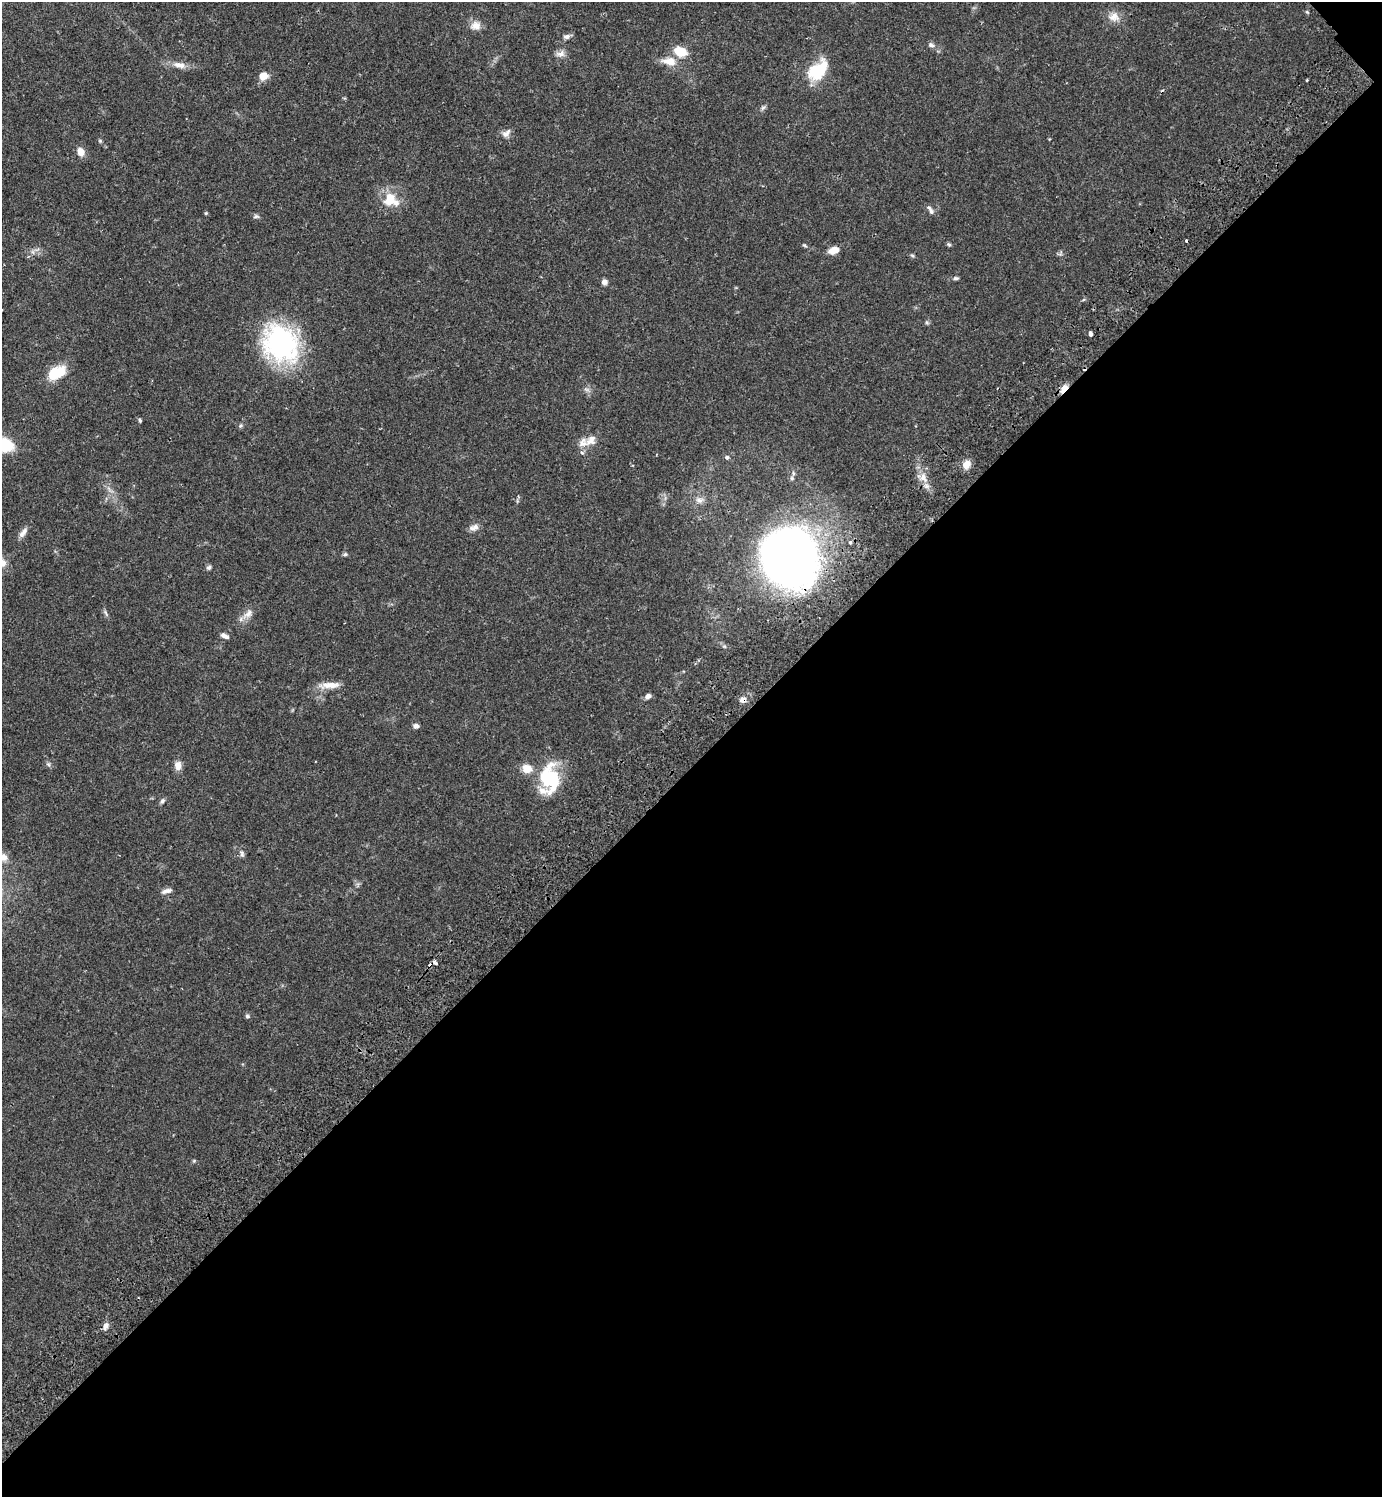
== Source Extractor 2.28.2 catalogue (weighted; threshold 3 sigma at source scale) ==
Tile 12 of 4 x 4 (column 4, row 3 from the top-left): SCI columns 4486-5865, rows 1540-3034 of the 6069 x 6072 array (HDU 1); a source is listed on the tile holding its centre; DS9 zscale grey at full resolution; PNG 1384 x 1499 px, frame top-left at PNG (2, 2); no overlay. Shown black and unused: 49% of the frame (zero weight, under 2 of 3 exposures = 3% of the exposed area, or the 3 px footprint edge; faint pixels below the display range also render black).
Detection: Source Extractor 2.28.2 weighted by HDU 2 'WHT'; one run over the whole footprint, this tile lists its part. Background 0.0696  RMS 0.0052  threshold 0.0235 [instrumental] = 3 sigma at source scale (4.5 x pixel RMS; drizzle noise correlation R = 1.50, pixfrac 1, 0.05/0.05 arcsec/px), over >= 5 px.
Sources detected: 73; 1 too faint to see at this stretch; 5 cosmic-ray / hot-pixel residue — not listed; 3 inside a brighter listed object's ellipse — not listed separately; the other 64 listed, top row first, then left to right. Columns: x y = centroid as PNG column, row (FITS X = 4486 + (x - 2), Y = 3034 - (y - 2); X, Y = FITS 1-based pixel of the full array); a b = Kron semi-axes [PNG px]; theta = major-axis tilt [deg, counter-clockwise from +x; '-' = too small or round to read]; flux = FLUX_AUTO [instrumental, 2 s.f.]
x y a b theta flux
1307 12 6 3 -18 0.55
1114 17 16 13 -3 5.4
475 26 15 11 7 4.3
566 36 9 6 5 1.7
931 45 9 6 -19 1.6
680 51 14 10 -19 10
560 54 13 8 10 2.8
669 61 21 11 -8 7
179 65 20 8 -11 4.7
817 70 26 16 45 21
263 76 11 10 - 4.1
1307 80 4 2 - 0.47
763 108 8 5 40 1.1
506 133 13 8 43 2.8
100 141 5 5 - 0.66
81 152 10 7 -65 4.6
389 201 25 13 -4 11
930 210 13 5 -56 1.8
206 213 5 4 - 0.52
256 216 8 5 1 1.1
949 244 6 5 - 0.78
804 245 7 3 -34 0.71
834 250 12 7 19 4.9
912 255 6 4 -3 0.72
956 278 7 4 9 0.95
604 282 6 6 - 1.9
1090 334 4 4 - 4.1
280 344 46 37 -52 74
57 372 22 13 29 14
1064 389 11 5 50 4.7
140 420 6 4 -61 0.78
240 426 6 4 19 0.76
591 440 18 12 43 5.5
2 444 28 15 -24 20
727 457 6 5 - 1.1
966 464 10 8 51 4.6
632 465 4 3 - 0.49
923 477 13 8 -58 4.5
792 478 6 5 - 1.1
699 500 12 9 1 3.2
474 527 13 8 17 2.7
23 532 16 6 54 2.8
850 542 4 4 - 1.5
345 554 6 5 - 0.83
791 557 39 36 -73 440
209 567 7 6 - 1.1
105 613 10 4 -68 1.1
248 614 18 9 43 4.2
224 636 10 5 -23 2.1
330 685 28 8 4 6.2
648 696 7 6 - 2
743 700 9 7 26 2.8
416 726 7 6 - 1.6
48 764 6 5 - 0.99
178 765 10 8 90 3.8
527 769 11 9 -13 6.5
550 778 37 22 -85 28
162 801 7 6 - 1.2
242 854 10 5 -76 1.3
3 857 12 10 8 3.8
167 891 14 6 16 2.3
435 963 5 3 - 2.6
247 1016 6 5 - 0.92
105 1326 9 6 77 2.4
Overlapping masked pixels (flux is a lower limit): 4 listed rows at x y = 1064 389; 923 477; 791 557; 743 700
Isophote crosses this tile's border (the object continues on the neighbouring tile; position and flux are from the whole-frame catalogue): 2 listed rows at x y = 2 444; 3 857